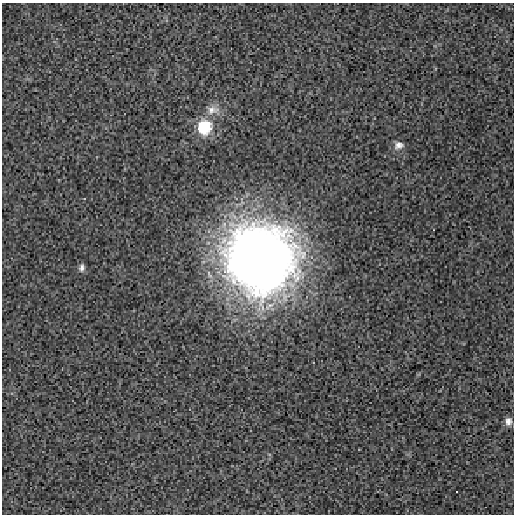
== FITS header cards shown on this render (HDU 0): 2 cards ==
NAXIS1  =                  512 / length of data axis 1
NAXIS2  =                  512 / length of data axis 2

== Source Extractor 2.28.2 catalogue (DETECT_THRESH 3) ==
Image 512 x 512 px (HDU 0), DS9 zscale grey, 1 PNG px = 1 image px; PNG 516 x 516 px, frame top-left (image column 1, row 512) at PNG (2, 3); no overlay
Background 0.00141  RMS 0.012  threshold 0.037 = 3 sigma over >= 5 px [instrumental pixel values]
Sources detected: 6; all 6 listed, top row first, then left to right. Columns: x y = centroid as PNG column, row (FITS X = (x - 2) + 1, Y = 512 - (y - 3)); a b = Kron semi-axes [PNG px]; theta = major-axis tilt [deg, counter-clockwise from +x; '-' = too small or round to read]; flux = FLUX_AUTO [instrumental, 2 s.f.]
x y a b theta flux
212 110 19 11 8 9.7
204 127 15 13 76 35
399 145 13 10 15 5.4
260 259 72 69 -46 760
82 268 10 7 82 3.2
508 421 10 8 82 4.6